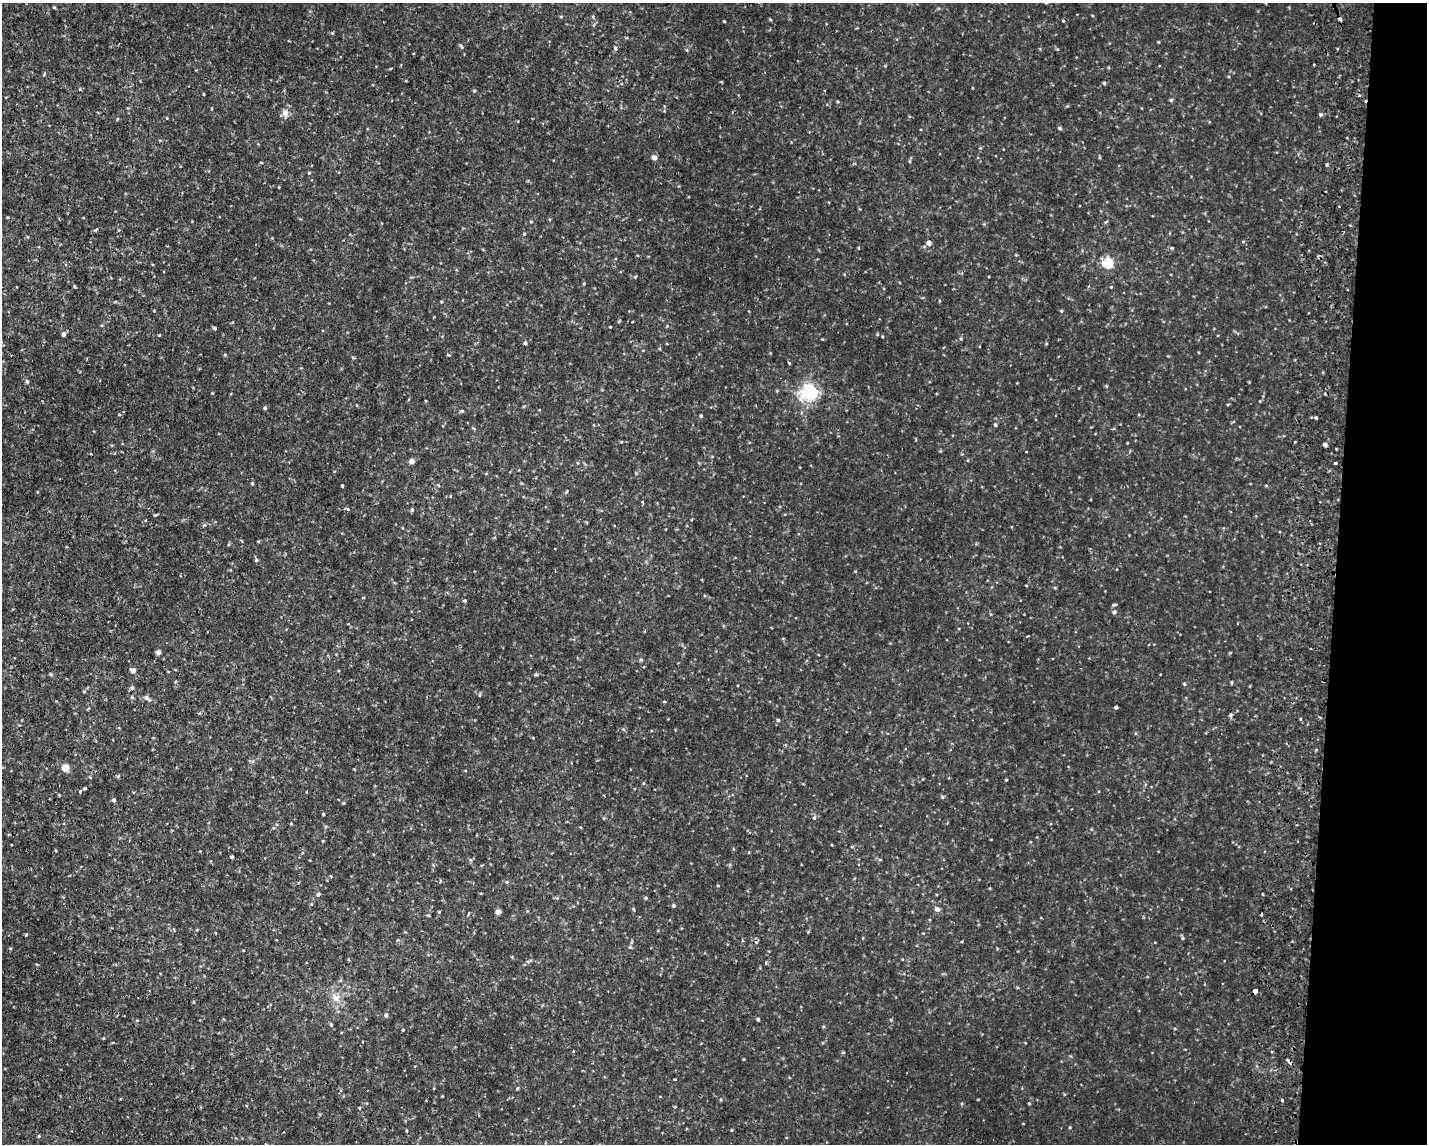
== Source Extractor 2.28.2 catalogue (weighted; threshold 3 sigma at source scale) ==
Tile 6 of 3 x 4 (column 3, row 2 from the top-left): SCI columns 3129-4553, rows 2312-3453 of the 4722 x 4622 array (HDU 1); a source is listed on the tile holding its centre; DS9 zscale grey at full resolution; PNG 1429 x 1146 px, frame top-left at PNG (2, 3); no overlay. Shown black and unused: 6% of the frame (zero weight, under 2 of 3 exposures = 4% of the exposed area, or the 3 px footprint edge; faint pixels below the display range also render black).
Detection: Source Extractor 2.28.2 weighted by HDU 2 'WHT'; one run over the whole footprint, this tile lists its part. Background 0.00605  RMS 0.0038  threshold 0.0169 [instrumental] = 3 sigma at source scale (4.5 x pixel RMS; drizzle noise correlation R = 1.50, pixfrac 1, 0.05/0.05 arcsec/px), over >= 5 px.
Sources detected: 115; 3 cosmic-ray / hot-pixel residue — not listed; the other 112 listed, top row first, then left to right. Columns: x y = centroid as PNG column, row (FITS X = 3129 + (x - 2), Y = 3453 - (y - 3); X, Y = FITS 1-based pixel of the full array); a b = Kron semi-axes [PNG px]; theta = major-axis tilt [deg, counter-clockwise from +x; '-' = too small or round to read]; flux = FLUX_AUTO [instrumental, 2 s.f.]
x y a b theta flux
1046 3 5 3 - 0.41
54 7 5 3 - 0.36
561 17 5 3 - 0.34
770 19 5 3 - 0.31
1340 19 4 3 - 2.8
724 21 4 2 - 0.31
332 33 5 3 - 0.37
1158 42 4 3 - 0.32
461 46 6 3 -46 0.45
616 48 4 3 - 1.5
390 69 4 3 - 0.31
1104 83 4 4 - 0.44
474 91 5 4 - 0.48
204 94 4 2 - 0.26
1171 100 4 4 - 0.57
285 113 10 8 -77 1.9
1320 115 4 4 - 1.1
167 118 3 3 - 0.29
1060 128 4 4 - 0.69
654 158 4 4 - 2.2
910 161 5 3 - 0.4
309 173 4 4 - 0.29
119 230 5 3 - 0.3
524 234 4 3 - 0.34
1243 242 4 4 - 0.43
929 243 5 5 - 2
859 248 3 3 - 0.4
1172 248 4 4 - 0.42
1108 263 5 5 - 31
75 287 3 3 - 0.75
1111 287 4 3 - 0.28
1061 311 5 4 - 0.42
610 327 3 2 - 0.24
215 328 5 4 - 0.52
63 334 5 4 - 1.2
877 334 5 3 - 0.31
822 339 3 3 - 0.25
525 343 4 3 - 0.74
448 355 4 3 - 0.54
353 357 4 3 - 0.47
789 363 4 3 - 0.4
27 381 5 4 - 0.55
809 392 6 6 - 120
265 408 4 4 - 0.52
462 411 5 4 - 0.43
701 416 4 4 - 0.45
1316 418 4 4 - 0.44
995 425 4 4 - 0.61
1325 444 4 3 - 1.5
411 461 4 4 - 2.9
1335 463 3 3 - 1.6
252 483 4 4 - 0.4
342 486 3 3 - 0.55
1266 486 4 3 - 0.41
348 509 4 3 - 0.84
412 510 5 4 - 0.57
155 515 4 3 - 0.5
256 560 6 4 -70 0.61
464 600 4 4 - 0.52
1114 605 5 4 - 0.54
1114 612 5 4 - 0.83
158 652 4 4 - 2.2
641 659 5 3 - 0.42
133 670 4 4 - 2.3
50 674 4 4 - 0.46
536 675 5 3 - 0.42
1232 682 5 3 - 0.35
1184 684 4 4 - 0.41
132 688 5 4 - 0.76
479 695 5 3 - 0.38
147 698 8 5 -35 1.3
664 702 4 3 - 0.28
1116 707 3 3 - 1.5
778 720 4 4 - 0.48
65 768 4 4 - 8.4
118 776 5 4 - 0.47
1006 780 3 3 - 0.33
85 788 4 3 - 0.47
80 791 4 3 - 0.44
942 797 5 4 - 0.41
114 800 4 3 - 0.94
323 814 3 3 - 0.35
814 818 6 5 - 0.64
322 841 4 3 - 0.26
232 857 3 3 - 0.59
506 882 5 3 - 0.36
318 895 5 5 - 0.7
645 898 4 3 - 0.51
674 906 4 4 - 0.51
937 909 6 5 - 1.4
439 912 4 4 - 0.35
498 912 4 4 - 2.8
26 934 3 3 - 0.79
1183 938 5 4 - 0.48
398 940 4 4 - 0.42
632 942 5 3 - 0.45
528 962 7 4 19 0.62
766 963 4 3 - 0.48
1255 991 4 3 - 7.4
336 998 14 10 -40 3.4
386 1015 4 4 - 0.88
758 1019 4 4 - 0.42
331 1025 5 4 - 0.5
403 1030 3 3 - 0.33
843 1052 5 3 - 0.34
743 1059 4 3 - 0.28
517 1088 4 3 - 0.72
1282 1100 3 3 - 1.1
1029 1103 4 4 - 0.34
359 1108 4 3 - 0.29
1070 1127 4 3 - 0.34
39 1136 5 3 - 0.33
Overlapping masked pixels (flux is a lower limit): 2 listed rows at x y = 1340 19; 1255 991
Isophote crosses this tile's border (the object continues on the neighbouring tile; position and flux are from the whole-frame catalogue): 1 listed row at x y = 1046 3